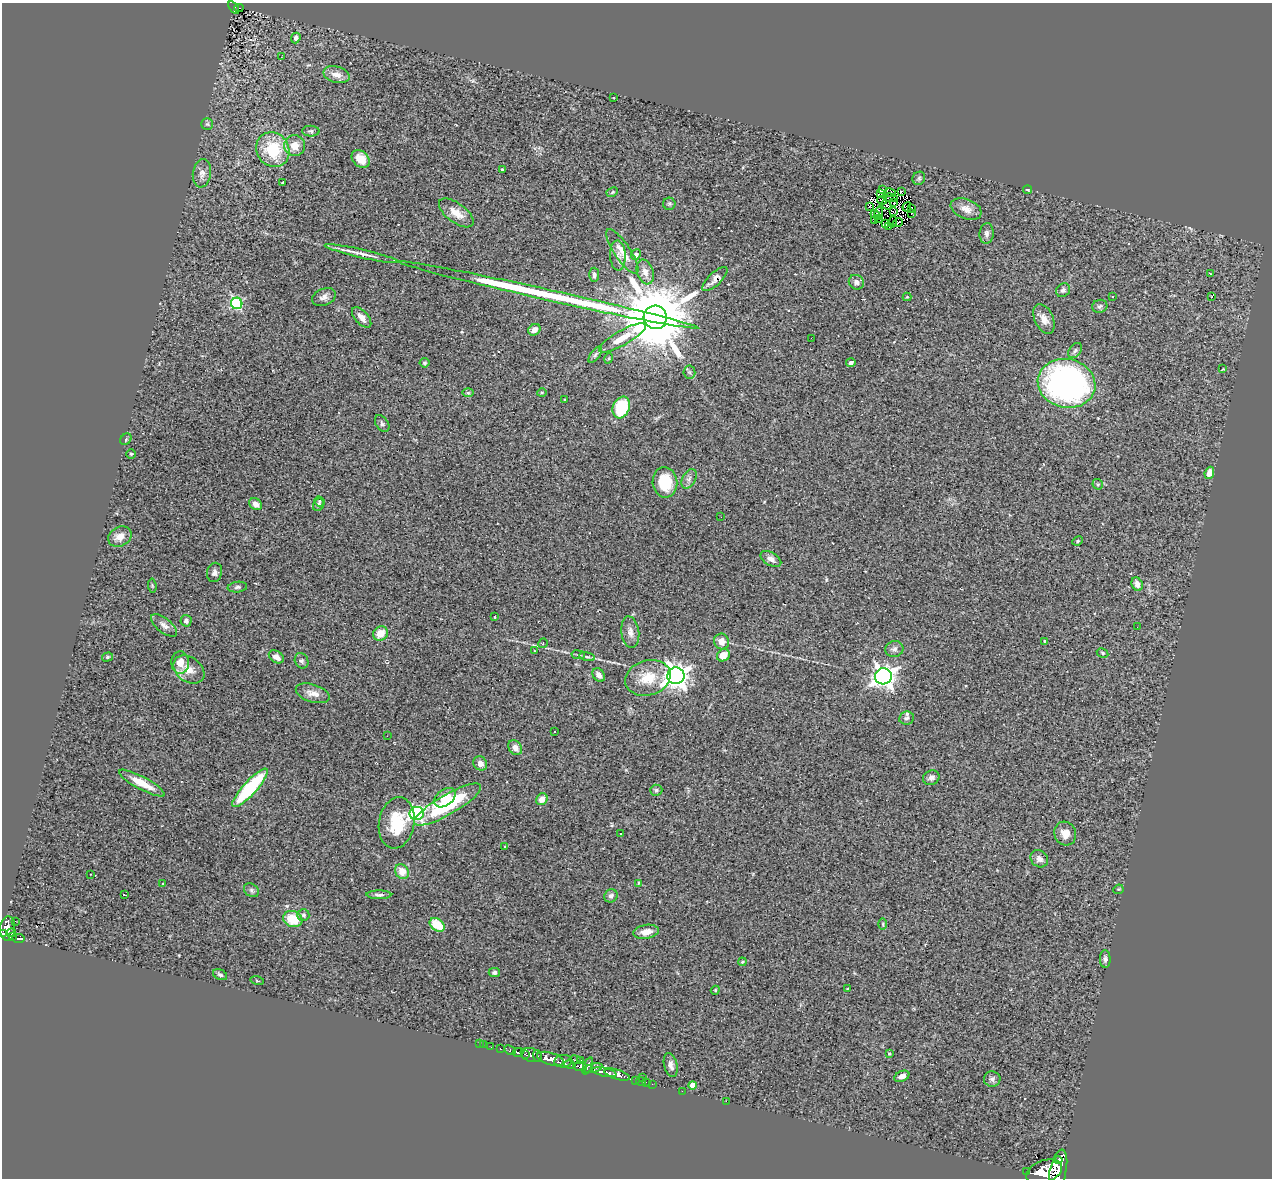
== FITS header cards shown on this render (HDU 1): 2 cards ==
NAXIS1  =                 1270
NAXIS2  =                 1176

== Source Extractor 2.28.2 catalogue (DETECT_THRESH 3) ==
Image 1270 x 1176 px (HDU 1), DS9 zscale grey, 1 PNG px = 1 image px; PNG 1274 x 1180 px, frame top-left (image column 1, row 1176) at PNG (2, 3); each listed source drawn as its Kron ellipse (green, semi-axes under 4 px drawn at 4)
Background 0.763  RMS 0.091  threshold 0.274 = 3 sigma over >= 5 px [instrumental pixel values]
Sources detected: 210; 10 with non-positive FLUX_AUTO (blend fragments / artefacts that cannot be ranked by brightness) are neither listed nor drawn; the other 200 listed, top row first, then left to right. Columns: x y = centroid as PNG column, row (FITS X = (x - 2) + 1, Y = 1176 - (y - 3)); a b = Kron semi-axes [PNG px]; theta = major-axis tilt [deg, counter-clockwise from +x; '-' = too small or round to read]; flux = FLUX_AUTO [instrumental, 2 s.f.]
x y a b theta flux
234 7 7 4 -55 120
239 8 4 3 - 65
296 38 5 4 - 19
281 57 2 2 - 3.2
336 75 13 8 -16 53
613 98 4 2 - 3.8
207 124 6 6 - 10
311 131 8 5 -1 14
295 146 10 10 - 79
273 150 18 16 -58 280
360 159 10 7 -45 70
502 169 3 3 - 9.9
202 173 14 9 82 37
919 178 7 6 - 12
283 183 3 3 - 11
883 189 3 2 - 37
1028 190 4 3 - 6.1
901 191 3 2 - 7.1
612 192 6 4 25 8.1
881 193 4 4 - 8.3
890 193 6 2 -12 3.2
890 198 7 3 -8 1.3
882 200 5 2 - 3.7
894 203 3 2 - 7.2
669 204 6 6 - 10
886 205 5 3 - 9.3
869 206 2 2 - 4.6
907 207 4 2 - 7.9
912 209 2 2 - 6.7
966 209 16 9 -21 59
893 212 4 3 - 4.7
456 213 20 9 -36 75
878 213 7 3 79 5.5
912 213 2 2 - 5.7
875 214 4 2 - 8.9
879 218 3 2 - 0.83
875 220 3 3 - 15
892 222 5 2 - 4.3
885 223 3 2 - 8.2
898 223 5 2 - 6.7
889 227 2 2 - 5
987 233 10 7 85 22
622 251 26 8 -56 81
362 254 38 4 -13 59
636 255 5 4 - 20
618 256 15 8 -87 37
645 272 13 8 -72 44
1210 274 4 3 - 4.4
594 275 7 5 88 16
715 279 16 6 44 38
856 282 8 7 - 25
1063 290 7 6 - 17
549 295 153 5 -12 1400
1113 296 2 2 - 5.3
1211 296 3 2 - 12
324 297 12 8 23 32
907 297 4 4 - 5.5
237 303 6 5 - 660
1100 306 8 6 13 15
362 317 12 6 -47 41
655 317 12 11 - 74000
1044 319 16 9 -66 58
534 330 6 5 - 43
622 338 26 7 30 110
811 338 2 2 - 3.1
1075 351 8 5 52 16
595 355 9 4 54 15
609 358 5 3 - 6.3
425 363 5 5 - 9
851 363 5 3 - 26
1223 369 3 2 - 4.1
689 372 6 6 - 13
1066 383 29 24 -13 2000
542 392 5 3 - 6.5
468 393 6 3 0 6.8
565 399 3 2 - 4.6
621 407 11 8 69 280
382 424 9 6 -56 15
126 439 6 5 - 9.1
131 454 5 5 - 8.5
1209 473 6 4 68 61
689 479 10 6 63 26
665 482 15 12 -83 210
1098 484 5 5 - 9.8
319 501 5 5 - 12
256 504 7 5 -39 36
318 505 6 5 - 13
721 517 2 2 - 3.8
120 536 12 9 26 58
1078 541 5 4 - 7.7
771 559 11 6 -30 34
214 572 10 7 75 24
1137 584 7 5 -65 30
152 586 7 3 -84 6.3
237 587 10 5 7 13
495 617 3 2 - 5.7
186 621 6 5 - 22
164 625 15 7 -38 35
1137 627 3 2 - 4.4
630 632 16 9 -83 42
381 633 8 7 - 85
721 641 8 7 - 57
1044 641 4 3 - 4.7
543 643 5 4 - 8.6
894 649 9 8 - 23
535 651 4 2 - 4
1103 653 6 4 -28 8.7
578 655 7 3 -8 11
723 655 7 5 36 79
107 657 5 4 - 9.8
276 657 8 6 -35 43
587 657 8 4 -13 11
302 661 8 6 -61 16
180 663 11 9 -86 66
189 669 17 12 -35 76
599 675 7 5 -54 30
676 676 8 8 - 5400
883 676 8 8 - 3900
648 678 23 17 17 150
313 693 17 8 -17 50
906 718 7 6 - 17
555 732 2 2 - 4.8
387 736 2 2 - 4.2
515 748 8 6 -54 35
480 763 7 6 - 32
931 778 8 7 - 23
142 783 26 6 -28 110
250 788 25 6 48 530
656 790 6 5 - 13
445 798 12 8 37 93
542 799 6 5 - 49
448 805 38 10 30 520
417 813 7 6 - 1400
397 823 26 17 80 240
620 833 3 2 - 9.3
1065 834 12 10 -64 62
505 847 3 3 - 9.9
1039 859 9 8 - 34
402 872 8 6 -56 71
90 874 2 2 - 5.4
163 883 3 2 - 4.9
638 883 3 2 - 5.1
1118 889 5 4 - 7.1
251 890 8 6 -35 16
124 895 3 2 - 4.4
379 895 12 4 -1 18
611 896 7 6 - 23
303 915 6 6 - 17
293 919 10 8 -21 150
15 921 3 2 - 6.4
883 924 6 3 -89 6.6
437 925 8 6 -36 160
8 928 12 7 86 760
646 932 13 7 9 58
3 933 3 2 - 160
11 933 4 3 - 82
12 937 4 3 - 86
18 939 6 4 -10 180
1105 959 9 5 -87 17
742 962 4 3 - 5.5
494 973 5 4 - 14
220 975 7 5 -26 13
257 981 7 3 -13 5.8
848 988 3 2 - 4.6
715 990 5 4 - 7.4
479 1044 3 2 - 5.4
483 1045 2 2 - 3.8
491 1047 2 2 - 4.4
501 1049 3 3 - 47
510 1050 6 4 -29 38
518 1052 5 4 - 360
526 1054 4 3 - 320
889 1054 4 3 - 8.9
531 1055 11 6 -17 620
537 1056 6 4 -72 310
550 1059 14 6 -17 1800
575 1060 5 4 - 160
581 1060 2 2 - 6.2
563 1061 9 6 7 900
570 1064 5 3 - 120
671 1065 12 6 -76 28
580 1066 7 4 -6 500
588 1066 9 4 66 390
593 1068 10 4 15 370
604 1072 12 4 -12 1100
617 1074 13 5 -17 1200
902 1076 8 5 24 31
643 1078 3 2 - 52
992 1079 8 7 - 20
636 1080 2 2 - 7
641 1082 5 2 - 13
646 1082 2 2 - 7.7
652 1084 2 2 - 7.1
693 1085 4 4 - 99
682 1091 2 2 - 10
726 1101 2 2 - 150
1058 1160 4 3 - 260
1058 1170 21 8 77 3500
1027 1172 3 2 - 66
1044 1172 19 11 22 4200
At the frame edge (FLAGS 8, measured only in part): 2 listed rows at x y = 3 933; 1058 1170
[10 non-positive-flux detections neither listed nor drawn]